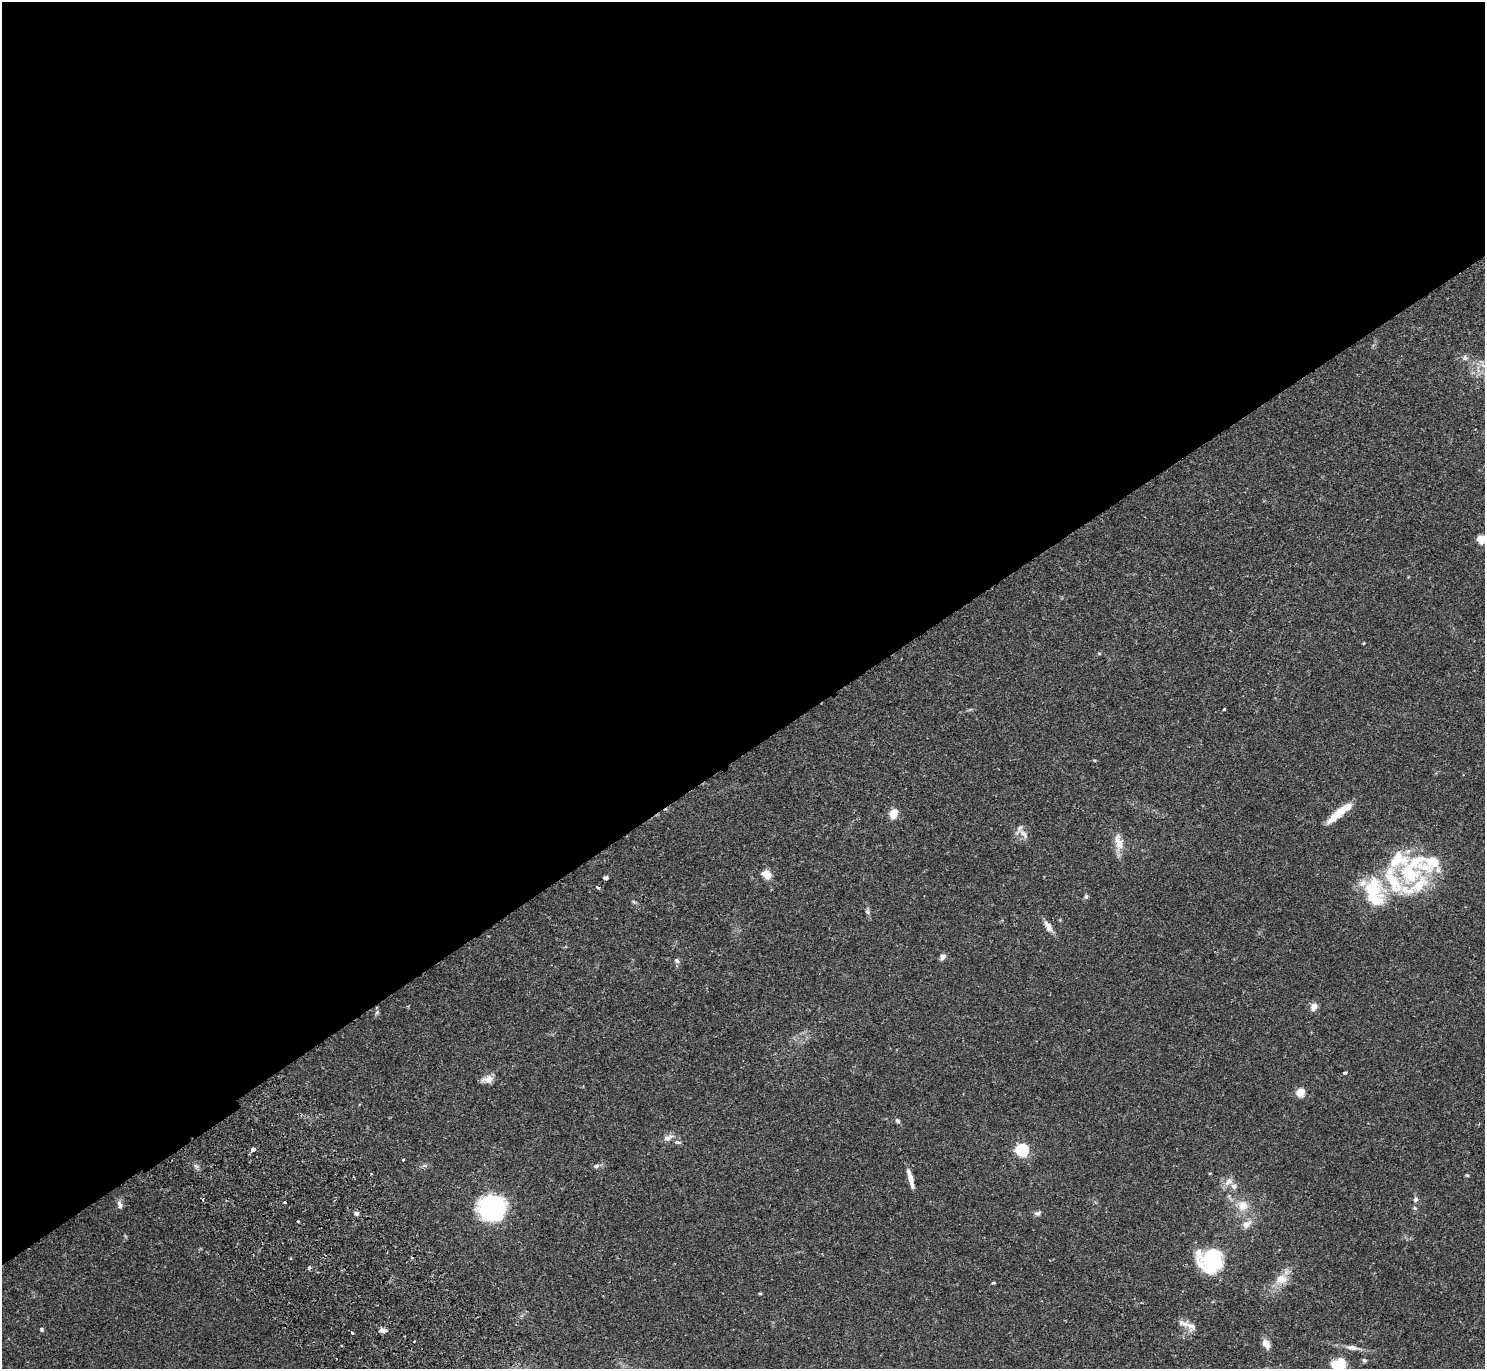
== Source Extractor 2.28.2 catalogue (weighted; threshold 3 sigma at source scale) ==
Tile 2 of 4 x 4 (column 2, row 1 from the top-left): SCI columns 1532-3014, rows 4303-5669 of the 6031 x 6007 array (HDU 1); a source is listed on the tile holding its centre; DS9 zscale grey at full resolution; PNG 1487 x 1371 px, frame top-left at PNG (2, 2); no overlay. Shown black and unused: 55% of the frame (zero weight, under 2 of 3 exposures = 3% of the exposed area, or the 3 px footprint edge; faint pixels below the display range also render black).
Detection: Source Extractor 2.28.2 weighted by HDU 2 'WHT'; one run over the whole footprint, this tile lists its part. Background 0.0994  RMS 0.0061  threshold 0.0275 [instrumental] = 3 sigma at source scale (4.5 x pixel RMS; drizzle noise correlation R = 1.50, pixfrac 1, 0.05/0.05 arcsec/px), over >= 5 px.
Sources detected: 77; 1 inside a brighter object's white glare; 3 cosmic-ray / hot-pixel residue — not listed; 12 inside a brighter listed object's ellipse — not listed separately; the other 61 listed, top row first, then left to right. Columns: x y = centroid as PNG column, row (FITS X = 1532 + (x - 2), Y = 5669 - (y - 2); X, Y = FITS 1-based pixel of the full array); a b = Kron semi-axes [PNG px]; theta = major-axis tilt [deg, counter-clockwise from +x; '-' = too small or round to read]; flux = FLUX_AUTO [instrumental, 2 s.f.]
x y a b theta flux
1465 358 8 7 - 2
1483 365 9 3 -45 1.5
1478 369 13 3 90 1.8
1481 539 9 9 - 5.4
1363 643 4 3 - 0.48
1099 653 5 4 - 0.69
1224 709 3 2 - 0.76
893 814 10 8 73 7
1336 816 29 9 41 10
1024 834 18 6 -43 3.4
1119 842 23 11 -74 7.6
1430 863 39 24 25 30
1410 873 28 22 -56 34
766 874 13 9 -34 5.5
605 878 4 3 - 3.3
1373 889 38 22 -60 31
1086 896 6 5 - 1.2
634 902 6 4 -45 0.86
867 912 8 6 -86 1.3
1048 926 17 7 -58 4.1
943 957 9 6 50 2.1
677 961 7 6 - 1.4
1314 1006 9 7 64 4.2
377 1012 8 5 63 1.2
1345 1072 4 3 - 1.1
488 1079 14 8 11 4.5
1300 1092 5 5 - 22
898 1121 7 5 -54 1.3
667 1138 11 8 9 2.9
678 1142 10 4 -10 1.4
253 1149 5 4 - 2.4
1022 1150 6 5 - 93
403 1160 3 2 - 0.85
196 1166 8 4 -44 1.4
596 1166 8 5 28 1.5
1467 1175 5 4 - 0.63
910 1178 23 5 -75 5.2
1229 1181 13 9 40 4.1
1415 1199 7 6 - 1.6
120 1204 11 6 -71 2.2
1243 1206 15 14 - 8.6
492 1208 27 24 11 66
1415 1208 5 5 - 0.95
356 1213 6 6 - 1.5
1037 1213 10 6 21 1.6
298 1221 4 2 - 0.63
1246 1224 14 9 33 4.6
290 1258 4 2 - 0.76
1211 1261 31 16 5 30
1281 1279 18 14 14 8.5
993 1283 5 3 - 0.71
760 1294 5 3 - 0.58
1191 1326 16 12 -34 4.7
41 1329 5 4 - 0.9
383 1330 9 6 -1 3
352 1333 3 3 - 1.2
414 1341 3 2 - 0.44
1266 1343 12 8 -65 4.5
1352 1348 21 7 -8 4.6
1364 1360 7 4 -19 1
1338 1364 15 11 5 16
Isophote crosses this tile's border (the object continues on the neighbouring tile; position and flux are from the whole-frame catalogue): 2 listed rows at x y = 1481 539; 1338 1364